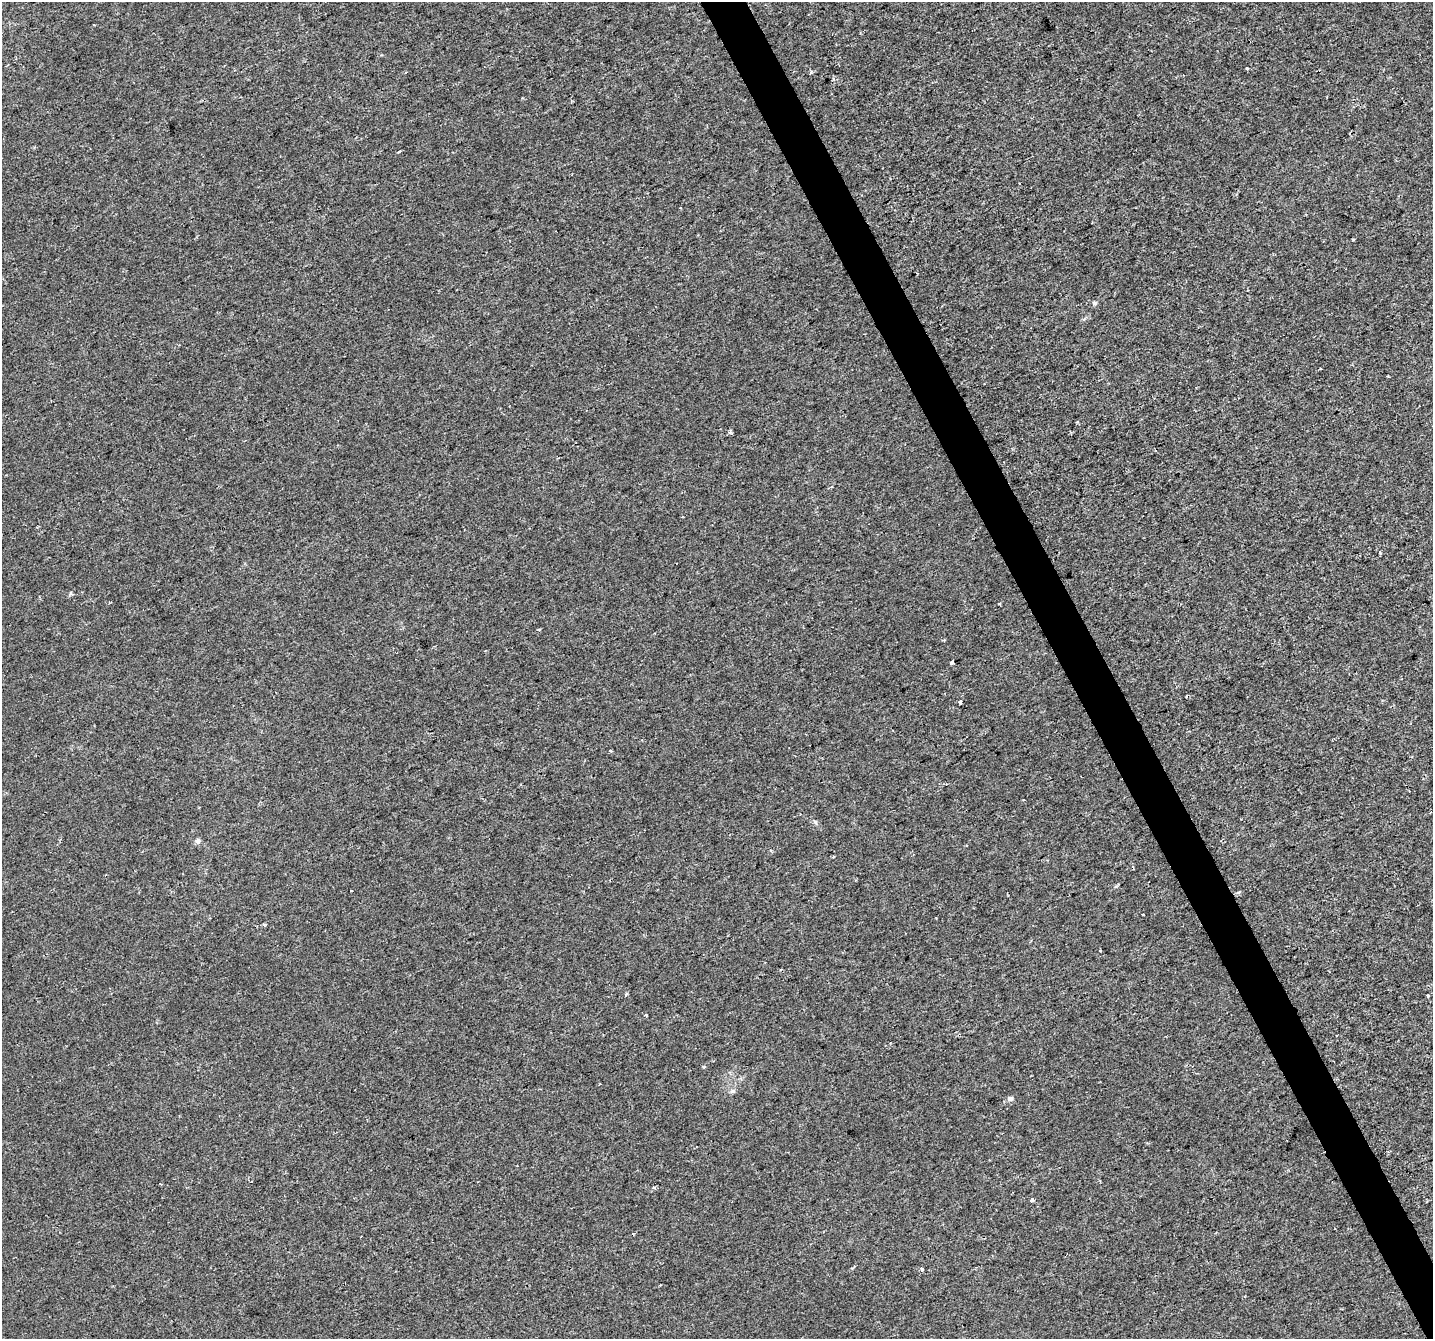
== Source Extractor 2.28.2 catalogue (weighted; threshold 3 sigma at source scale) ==
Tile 6 of 4 x 4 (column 2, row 2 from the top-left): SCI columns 1432-2862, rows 2774-4110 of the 5727 x 5602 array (HDU 1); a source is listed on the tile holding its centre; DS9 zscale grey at full resolution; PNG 1435 x 1341 px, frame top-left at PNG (2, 2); no overlay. Shown black and unused: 3% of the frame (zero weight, under 2 of 3 exposures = <1% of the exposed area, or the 3 px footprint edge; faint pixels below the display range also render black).
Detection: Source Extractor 2.28.2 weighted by HDU 2 'WHT'; one run over the whole footprint, this tile lists its part. Background 0.00106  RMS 0.0022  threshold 0.00978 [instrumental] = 3 sigma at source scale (4.5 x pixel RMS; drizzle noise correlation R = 1.50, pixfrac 1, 0.0396/0.0396 arcsec/px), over >= 5 px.
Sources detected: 26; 1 cosmic-ray / hot-pixel residue — not listed; the other 25 listed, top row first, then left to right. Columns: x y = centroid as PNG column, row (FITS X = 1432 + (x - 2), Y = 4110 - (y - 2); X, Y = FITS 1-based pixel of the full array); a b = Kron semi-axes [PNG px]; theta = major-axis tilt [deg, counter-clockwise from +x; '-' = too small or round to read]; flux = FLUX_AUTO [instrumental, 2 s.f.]
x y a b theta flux
1247 68 3 3 - 0.63
811 72 5 4 - 0.26
399 152 5 3 - 0.2
1095 303 6 5 - 0.39
730 432 5 4 - 0.38
1380 552 5 3 - 0.34
71 593 5 4 - 0.31
999 604 3 3 - 0.59
952 662 4 3 - 2.5
960 702 3 3 - 0.82
611 751 5 3 - 0.22
1023 800 2 2 - 0.2
198 841 6 6 - 0.63
833 857 3 2 - 0.23
351 891 3 3 - 0.5
1142 915 3 3 - 0.73
264 924 4 3 - 0.31
1100 951 3 3 - 0.33
1428 996 3 3 - 2.4
646 1015 3 3 - 0.36
704 1067 4 3 - 0.26
732 1091 7 5 43 0.47
1010 1098 7 6 - 0.64
1032 1200 4 3 - 1
922 1269 4 3 - 0.8
Unlisted compact peaks at least as high as the median listed source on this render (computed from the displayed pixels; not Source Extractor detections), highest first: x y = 815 822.